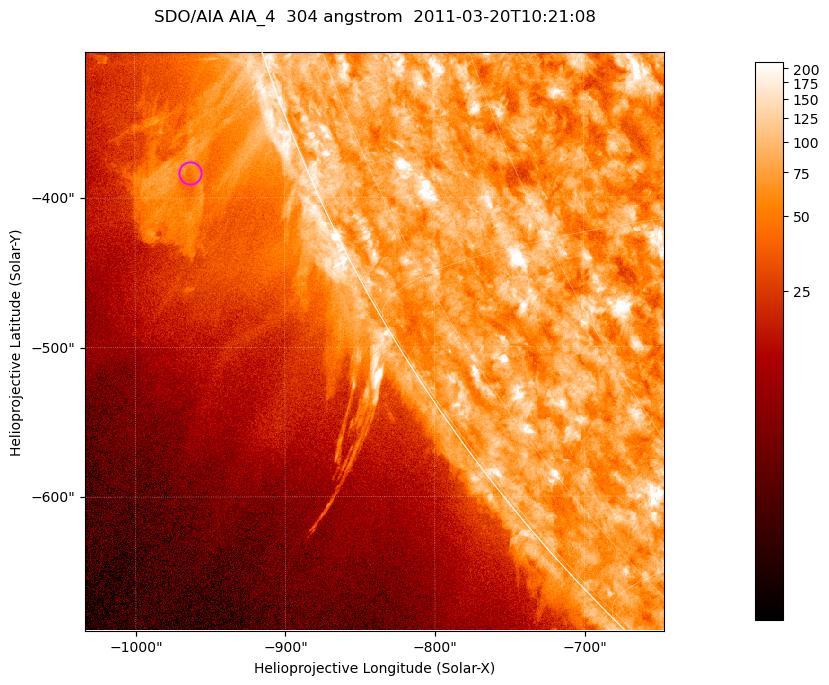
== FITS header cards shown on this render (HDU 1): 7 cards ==
TELESCOP= 'SDO/AIA '           / For AIA: SDO/AIA
INSTRUME= 'AIA_4   '           / For AIA: AIA_ATA1, AIA_ATA2, AIA_ATA3 or AIA_AT
WAVELNTH=                  304 / [angstrom] Wavelength
WAVEUNIT= 'angstrom'           / Wavelength unit: angstrom
DATE-OBS= '2011-03-20T10:21:08.125' / [ISO] Date when observation started; ISO 8
CTYPE1  = 'HPLN-TAN'           / CTYPE1; Typically HPLN
CTYPE2  = 'HPLT-TAN'           / CTYPE2; Typically HPLT

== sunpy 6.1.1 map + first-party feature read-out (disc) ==
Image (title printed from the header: SDO/AIA AIA_4  304 angstrom  2011-03-20T10:21:08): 645 x 645 px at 0.6 arcsec/px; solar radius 964 arcsec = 1606 px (partial field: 2.2% of the solar disc is inside the frame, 44% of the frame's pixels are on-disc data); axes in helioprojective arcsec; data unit not stated in the header (colour bar unlabelled)
Orientation: roll -0.132 deg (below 1 deg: not rotated)
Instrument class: DISC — disc imager (sunpy class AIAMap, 304 A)
Bright regions (active regions / flare kernels): reference = the on-disc median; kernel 5 px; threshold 5 sigma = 117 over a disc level ~74.3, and >= 1.15x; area >= 416 px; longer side >= 8 px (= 4.8 arcsec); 0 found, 0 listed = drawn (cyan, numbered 1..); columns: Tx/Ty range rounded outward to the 2 arcsec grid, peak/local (2 s.f.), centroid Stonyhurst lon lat
Off-limb structures (1.02-1.3 R_sun): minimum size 208 px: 6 found; the strongest spans PA ~110..115 deg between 1.02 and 1.14 R_sun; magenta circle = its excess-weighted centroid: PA ~110 deg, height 1.08 R_sun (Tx ~-964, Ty ~-384 arcsec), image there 2.1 x the reference